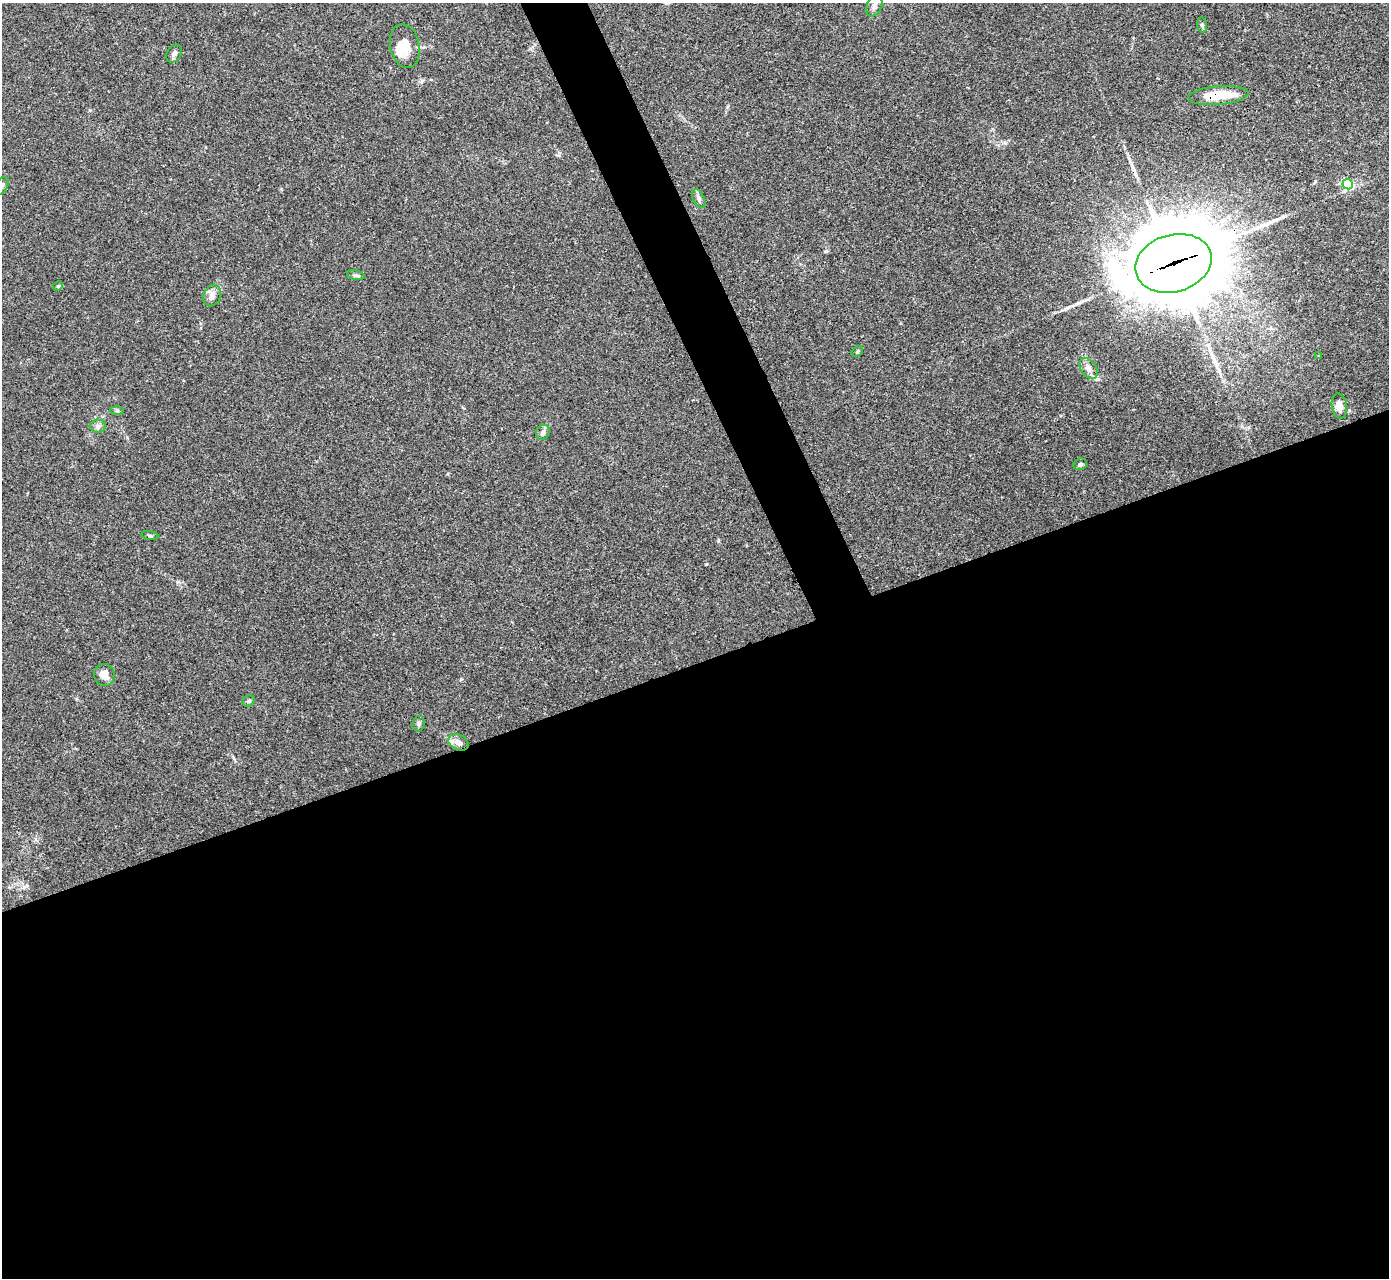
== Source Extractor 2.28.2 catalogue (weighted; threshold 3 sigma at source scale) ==
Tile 15 of 4 x 4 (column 3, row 4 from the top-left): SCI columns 2778-4164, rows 284-1559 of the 5553 x 5542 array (HDU 1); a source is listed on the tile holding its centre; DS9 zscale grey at full resolution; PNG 1391 x 1280 px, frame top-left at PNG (2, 3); each listed source drawn as its Kron ellipse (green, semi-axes under 4 px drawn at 4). Shown black and unused: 51% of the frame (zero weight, under 3 of 4 exposures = <1% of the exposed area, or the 3 px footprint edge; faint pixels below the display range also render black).
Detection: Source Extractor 2.28.2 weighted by HDU 2 'WHT'; one run over the whole footprint, this tile lists its part. Background 0.0392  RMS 0.0028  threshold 0.0126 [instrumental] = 3 sigma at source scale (4.5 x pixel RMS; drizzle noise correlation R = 1.50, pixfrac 1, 0.05/0.05 arcsec/px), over >= 5 px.
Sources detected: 33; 1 inside a brighter object's white glare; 1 cosmic-ray / hot-pixel residue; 3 long thin detections or spike segments (spike, bleed or trail) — neither listed nor drawn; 3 inside a brighter listed object's ellipse — not listed separately; the other 25 listed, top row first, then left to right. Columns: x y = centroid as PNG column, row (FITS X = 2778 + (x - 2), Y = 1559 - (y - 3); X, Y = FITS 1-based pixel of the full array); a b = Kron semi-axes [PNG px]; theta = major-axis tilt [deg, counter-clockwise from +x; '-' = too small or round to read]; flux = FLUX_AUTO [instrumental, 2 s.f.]
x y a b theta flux
874 6 11 7 66 1.4
1202 25 7 5 -79 0.58
405 46 22 14 -78 4.2
174 54 9 7 55 1.1
1218 95 30 9 5 7.4
1348 184 5 5 - 21
2 186 10 6 60 0.85
699 199 10 5 -65 0.92
1173 263 39 28 16 4300
356 275 8 4 -11 0.57
58 286 5 4 - 0.3
212 295 11 8 68 1.7
857 352 6 4 39 0.42
1318 356 4 2 - 0.21
1088 368 11 7 -52 1.6
1339 406 13 7 -81 2
117 410 6 4 -1 0.47
98 426 8 6 1 0.87
543 432 8 6 58 1.2
1080 464 7 5 27 0.53
150 536 8 3 -11 0.43
104 675 11 10 - 3
249 701 6 5 - 0.51
418 724 8 6 80 0.7
458 742 11 7 -29 1.5
Overlapping masked pixels (flux is a lower limit): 2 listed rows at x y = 1218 95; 1173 263
Isophote crosses this tile's border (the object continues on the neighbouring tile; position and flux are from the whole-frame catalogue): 1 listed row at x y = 2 186
Unlisted compact peaks at least as high as the median listed source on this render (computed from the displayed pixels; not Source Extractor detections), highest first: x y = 461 679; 706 564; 826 251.